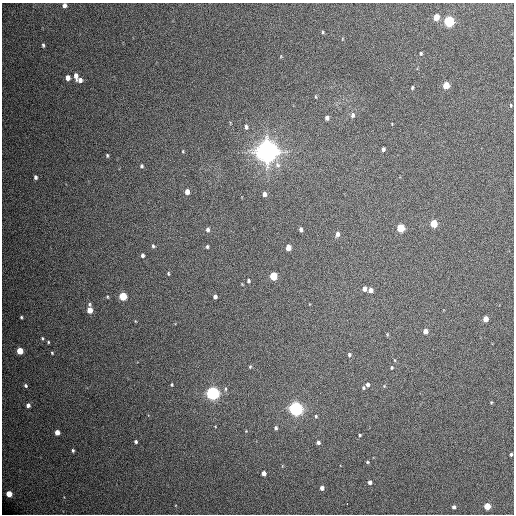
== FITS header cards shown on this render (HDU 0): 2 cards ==
NAXIS1  =                  512 / Axis length
NAXIS2  =                  512 / Axis length

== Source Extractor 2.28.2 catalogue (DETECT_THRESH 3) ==
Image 512 x 512 px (HDU 0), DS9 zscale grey, 1 PNG px = 1 image px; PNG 516 x 516 px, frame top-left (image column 1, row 512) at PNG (2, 3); no overlay
Background 387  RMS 19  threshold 56.3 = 3 sigma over >= 5 px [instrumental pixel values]
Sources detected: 85; all 85 listed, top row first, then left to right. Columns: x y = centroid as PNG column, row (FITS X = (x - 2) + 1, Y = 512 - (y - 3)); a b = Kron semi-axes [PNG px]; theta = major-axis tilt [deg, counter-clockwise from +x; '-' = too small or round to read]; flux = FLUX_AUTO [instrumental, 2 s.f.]
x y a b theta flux
64 5 5 4 - 5.5e+03
436 17 5 4 - 2.2e+04
449 21 5 5 - 1.7e+05
323 32 4 4 - 1.4e+03
43 45 5 3 - 1.9e+03
421 53 4 3 - 1.5e+03
281 56 5 3 - 1.0e+03
76 76 8 4 -80 6.9e+03
68 78 5 4 - 9.6e+03
80 80 5 5 - 5.4e+03
446 85 5 4 - 2.8e+04
412 88 4 3 - 1.6e+03
316 97 4 3 - 1.1e+03
511 105 5 3 - 1.2e+03
352 115 6 5 - 3.5e+03
327 118 4 4 - 4.4e+03
246 127 6 4 -84 3.1e+03
383 149 4 3 - 2.8e+03
183 151 3 3 - 1.0e+03
266 151 8 8 - 1.6e+06
107 155 4 3 - 1.5e+03
141 166 5 4 - 2.0e+03
35 177 4 3 - 3.2e+03
187 192 5 4 - 1.1e+04
264 194 5 4 - 5.6e+03
434 224 5 4 - 4.0e+04
400 228 5 5 - 5.6e+04
207 230 5 4 - 3.9e+03
301 230 4 3 - 3.4e+03
337 234 6 5 - 4.4e+03
153 246 5 4 - 2.1e+03
207 247 4 3 - 2.0e+03
288 248 5 4 - 1.4e+04
142 255 4 4 - 3.0e+03
168 273 5 4 - 1.5e+03
273 276 5 4 - 5.7e+04
248 281 4 3 - 2.4e+03
364 289 4 4 - 6.0e+03
370 290 4 4 - 6.8e+03
123 296 5 4 - 6.1e+04
107 297 3 3 - 1.2e+03
215 297 4 4 - 4.3e+03
89 304 5 4 - 1.8e+03
90 310 5 4 - 1.8e+04
21 317 3 3 - 1.6e+03
485 319 5 4 - 1.2e+04
135 321 4 3 - 8.6e+02
425 331 5 4 - 8.1e+03
387 334 5 4 - 1.3e+03
42 338 3 3 - 1.5e+03
48 342 3 3 - 1.3e+03
20 351 4 4 - 3.2e+04
52 353 4 3 - 1.4e+03
349 355 5 4 - 2.4e+03
395 360 5 3 - 1.0e+03
250 367 4 3 - 1.6e+03
392 368 4 4 - 1.4e+03
171 384 3 3 - 1.4e+03
367 385 4 4 - 3.7e+03
26 386 5 4 - 2.3e+03
384 386 4 4 - 1.2e+03
363 388 5 4 - 1.8e+03
225 389 5 4 - 1.8e+03
212 393 5 5 - 4.6e+05
491 402 4 4 - 1.1e+03
28 405 4 4 - 5.7e+03
296 409 5 5 - 5.3e+05
316 416 5 4 - 1.8e+03
215 426 4 2 - 7.6e+02
276 428 5 4 - 3.0e+03
246 431 4 4 - 9.4e+02
57 432 4 4 - 1.2e+04
360 435 3 3 - 1.5e+03
136 442 3 3 - 2.4e+03
318 442 4 4 - 3.2e+03
73 450 3 3 - 2.0e+03
511 454 3 3 - 2.2e+03
367 462 3 3 - 1.5e+03
264 473 4 4 - 6.9e+03
370 482 4 4 - 4.5e+03
322 488 4 4 - 5.7e+03
9 494 4 4 - 2.4e+04
347 504 2 2 - 1.3e+03
487 506 4 4 - 3.1e+04
454 507 4 4 - 4.4e+03
At the frame edge (FLAGS 8, measured only in part): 1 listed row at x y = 64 5